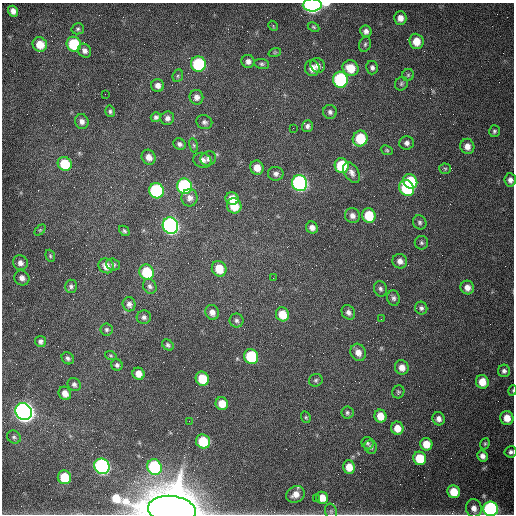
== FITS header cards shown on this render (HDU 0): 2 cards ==
NAXIS1  =                  512 /fastest changing axis
NAXIS2  =                  512 /next to fastest changing axis

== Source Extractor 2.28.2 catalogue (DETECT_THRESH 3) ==
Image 512 x 512 px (HDU 0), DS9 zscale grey, 1 PNG px = 1 image px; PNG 516 x 516 px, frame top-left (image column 1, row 512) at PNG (2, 3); each listed source drawn as its Kron ellipse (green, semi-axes under 4 px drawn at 4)
Background 1540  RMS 24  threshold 71.6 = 3 sigma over >= 5 px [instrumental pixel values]
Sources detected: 138; all 138 listed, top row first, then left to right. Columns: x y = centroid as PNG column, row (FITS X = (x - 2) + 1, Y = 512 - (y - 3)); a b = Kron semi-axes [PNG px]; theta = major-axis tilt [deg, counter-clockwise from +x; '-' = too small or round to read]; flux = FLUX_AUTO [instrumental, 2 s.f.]
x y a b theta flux
312 5 9 6 0 5.7e+05
13 11 5 5 - 7.6e+03
400 18 6 6 - 1.1e+04
273 26 5 3 - 1.5e+03
314 27 6 4 -28 2.1e+03
78 29 6 5 - 3.0e+03
366 31 6 5 - 6.0e+03
416 41 8 7 - 2.4e+04
74 44 7 7 - 9.6e+04
365 44 8 5 73 3.4e+03
40 45 7 7 - 2.6e+04
84 51 7 6 - 6.6e+03
275 52 6 4 19 2.0e+03
248 61 6 6 - 6.9e+03
198 64 7 7 - 1.3e+05
262 64 7 5 -10 3.3e+03
318 65 8 7 - 7.5e+03
312 68 8 7 - 1.2e+04
350 68 8 7 - 3.3e+04
372 68 7 5 -77 5.1e+03
408 75 6 6 - 3.1e+03
178 76 6 5 - 2.9e+03
340 80 8 7 - 2.0e+05
401 84 7 6 - 3.5e+03
158 85 6 6 - 7.5e+03
105 94 2 2 - 7.9e+02
196 97 7 7 - 7.8e+03
110 111 6 5 - 3.5e+03
330 112 7 7 - 4.8e+03
156 117 5 5 - 4.0e+03
167 118 7 6 - 6.4e+03
82 122 7 6 - 7.4e+03
204 122 8 7 - 4.6e+03
307 126 6 5 - 5.0e+03
293 128 2 2 - 7.7e+02
494 131 6 5 - 3.2e+03
360 138 8 7 - 6.0e+04
407 143 7 6 - 5.4e+03
179 144 6 5 - 4.9e+03
194 145 7 4 -81 2.4e+03
467 146 8 7 - 1.1e+04
387 150 6 4 -22 2.2e+03
149 157 8 6 -55 1.2e+04
208 159 8 7 - 6.0e+03
202 160 9 7 -15 7.7e+03
65 164 7 6 - 6.0e+04
342 166 7 7 - 8.6e+04
257 168 7 6 - 1.8e+04
445 169 5 5 - 2.4e+03
352 173 11 7 -59 7.9e+03
276 174 8 7 - 5.8e+03
510 180 6 5 - 6.6e+03
410 181 7 6 - 7.3e+04
300 183 8 7 - 4.4e+05
184 186 8 7 - 2.6e+05
407 188 8 7 - 1.2e+05
156 191 8 7 - 2.0e+05
190 198 8 8 - 9.4e+03
232 199 6 6 - 2.6e+04
234 206 7 7 - 3.6e+04
369 215 7 6 - 4.8e+04
352 216 8 7 - 8.1e+03
420 222 7 6 - 4.0e+03
170 226 8 7 - 5.5e+05
312 228 6 5 - 8.1e+03
40 230 6 4 44 2.0e+03
124 231 6 4 -43 2.9e+03
421 243 7 6 - 3.7e+03
50 256 6 4 -70 2.3e+03
400 261 7 7 - 9.1e+03
20 263 8 7 - 7.8e+03
113 264 7 6 - 4.0e+03
106 266 8 7 - 1.3e+04
219 269 8 7 - 3.3e+04
147 272 8 7 - 6.8e+04
22 278 8 7 - 7.3e+03
273 278 2 2 - 7.2e+02
71 286 6 6 - 3.9e+03
150 286 8 6 -57 4.8e+03
467 287 7 6 - 1.1e+04
380 289 8 6 -73 4.8e+03
393 298 8 6 -76 4.5e+03
129 304 7 6 - 6.1e+03
421 308 6 6 - 4.4e+03
212 312 8 6 -67 1.0e+04
348 312 8 6 -52 6.1e+03
282 314 7 6 - 3.1e+04
144 317 7 7 - 4.8e+03
381 319 2 2 - 8.7e+02
236 321 7 7 - 4.6e+03
106 330 6 6 - 3.4e+03
40 341 5 5 - 5.0e+03
168 345 6 5 - 3.1e+03
358 352 9 7 -63 1.3e+04
111 356 6 4 -19 2.2e+03
251 356 8 7 - 1.0e+05
68 358 6 5 - 4.3e+03
117 365 5 5 - 3.9e+03
402 367 7 6 - 1.2e+04
504 371 6 6 - 4.9e+03
138 374 6 5 - 1.3e+04
202 379 7 6 - 4.3e+04
316 380 7 6 - 3.4e+03
482 382 7 6 - 2.4e+04
74 384 7 6 - 4.6e+03
513 390 5 3 - 1.4e+03
398 392 6 6 - 2.9e+03
65 393 7 6 - 1.2e+04
222 404 6 6 - 2.3e+04
24 412 9 8 - 1.3e+06
347 412 6 6 - 3.8e+03
380 416 6 6 - 2.4e+04
306 417 6 4 -69 2.2e+03
507 418 7 6 - 1.9e+04
439 419 7 6 - 7.8e+03
189 421 2 2 - 7.2e+02
397 428 6 6 - 2.0e+04
14 437 7 6 - 3.9e+03
203 441 7 6 - 6.0e+04
367 443 6 5 - 2.8e+03
426 444 6 6 - 2.6e+04
485 444 6 4 68 2.4e+03
371 447 7 6 - 4.6e+03
511 452 6 5 - 4.7e+03
482 456 5 5 - 7.1e+03
420 458 7 6 - 5.0e+04
102 466 8 7 - 4.2e+05
154 467 8 7 - 1.5e+05
349 467 6 6 - 2.0e+04
64 477 7 6 - 4.2e+04
454 492 6 6 - 3.4e+04
295 494 9 8 - 1.4e+04
316 498 2 2 - 3.6e+03
322 498 6 6 - 1.9e+04
474 508 9 7 -77 1.2e+04
491 509 7 7 - 3.5e+05
172 510 24 14 -8 7.2e+06
331 511 8 6 -71 3.3e+03
At the frame edge (FLAGS 8, measured only in part): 6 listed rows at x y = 312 5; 510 180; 513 390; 511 452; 491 509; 172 510